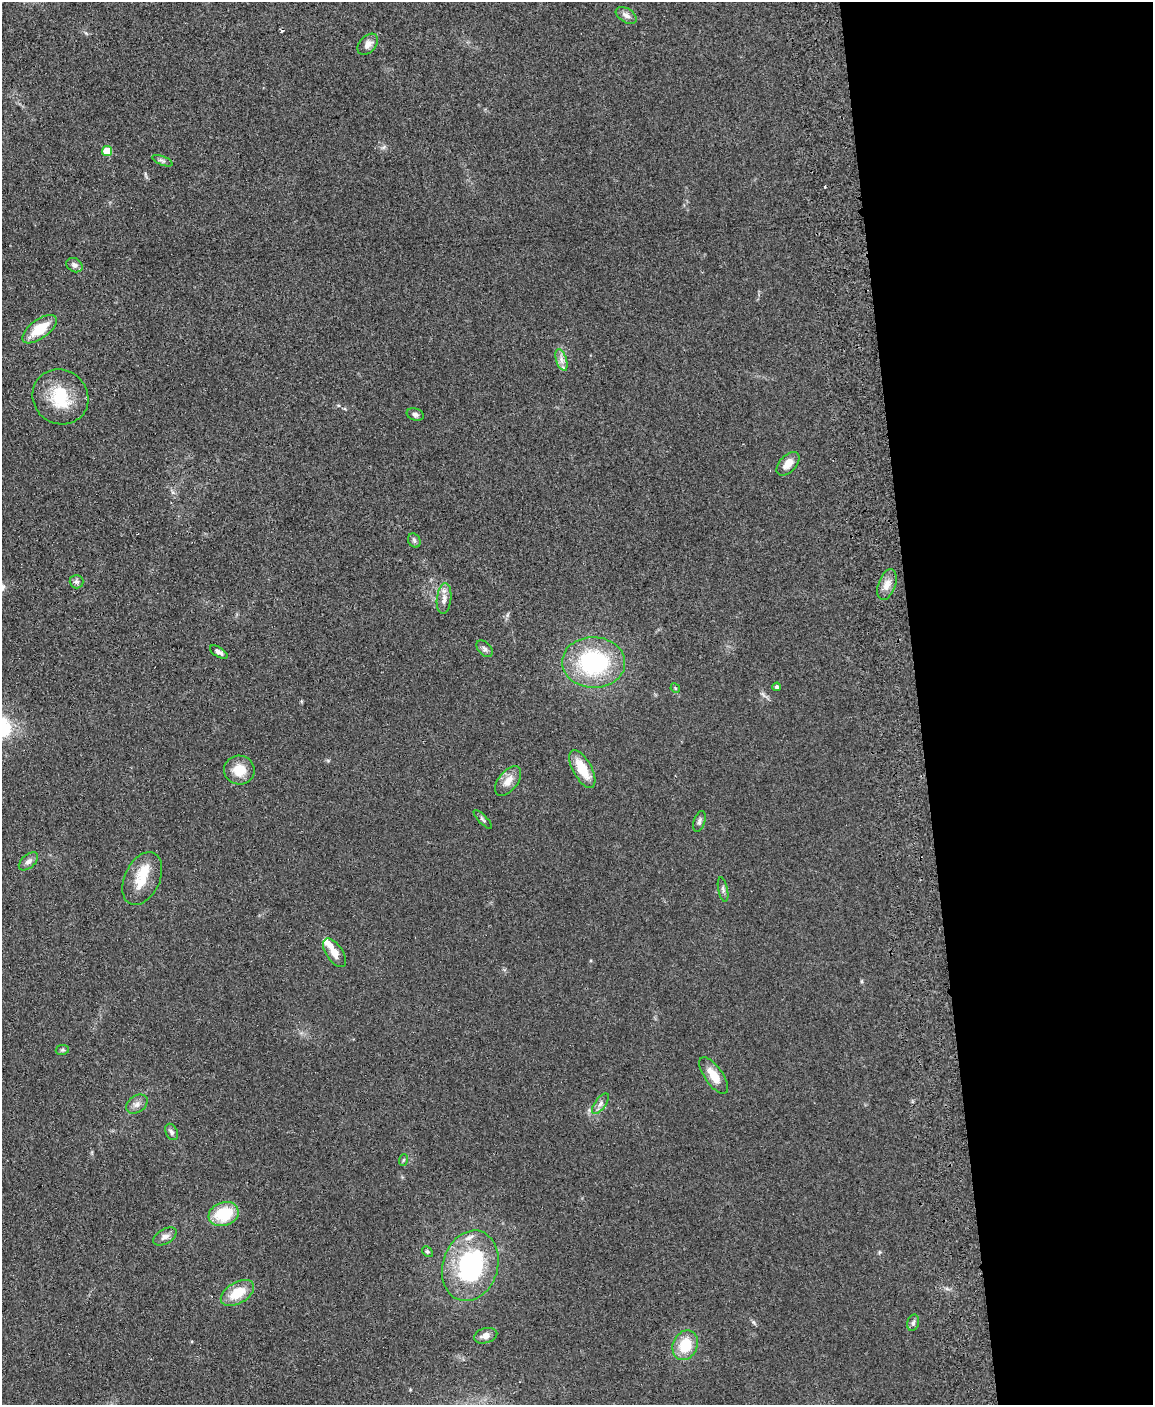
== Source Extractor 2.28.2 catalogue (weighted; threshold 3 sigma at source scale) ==
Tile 8 of 4 x 3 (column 4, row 2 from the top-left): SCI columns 3510-4660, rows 1651-3053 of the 4717 x 4598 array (HDU 1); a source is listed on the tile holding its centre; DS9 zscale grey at full resolution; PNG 1155 x 1407 px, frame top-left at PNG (2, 2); each listed source drawn as its Kron ellipse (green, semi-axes under 4 px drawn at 4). Shown black and unused: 20% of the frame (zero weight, under 2 of 3 exposures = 3% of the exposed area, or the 3 px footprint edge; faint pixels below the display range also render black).
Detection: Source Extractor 2.28.2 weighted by HDU 2 'WHT'; one run over the whole footprint, this tile lists its part. Background 0.0922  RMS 0.0091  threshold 0.0411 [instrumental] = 3 sigma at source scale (4.5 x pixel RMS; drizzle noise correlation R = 1.50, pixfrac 1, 0.05/0.05 arcsec/px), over >= 5 px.
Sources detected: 50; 2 cosmic-ray / hot-pixel residue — neither listed nor drawn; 6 inside a brighter listed object's ellipse — not listed separately; the other 42 listed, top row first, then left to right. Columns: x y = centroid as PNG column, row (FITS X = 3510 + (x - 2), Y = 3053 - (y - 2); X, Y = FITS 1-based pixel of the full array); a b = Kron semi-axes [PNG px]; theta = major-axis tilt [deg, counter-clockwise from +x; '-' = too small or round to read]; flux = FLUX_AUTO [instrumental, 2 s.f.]
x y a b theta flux
626 15 11 7 -33 4.2
368 44 12 8 48 5.4
107 151 5 5 - 26
162 161 11 4 -22 2.2
74 265 8 6 -30 3.6
39 329 20 9 36 25
561 360 11 5 -72 4.3
60 397 28 27 - 36
415 414 8 6 -19 2.5
788 464 14 8 47 8.8
414 540 7 6 - 2.1
77 582 7 6 - 2.7
887 585 16 8 70 7.8
444 599 15 7 83 5.8
485 649 10 6 -46 2.7
219 652 10 5 -33 3.1
594 662 31 25 -2 98
777 687 4 4 - 1.9
675 688 5 4 - 0.96
582 769 21 9 -61 23
239 770 15 14 - 16
508 781 17 9 52 9.5
483 819 12 3 -45 1.5
699 822 11 5 72 2.6
28 861 11 6 41 3.7
142 879 28 17 64 22
723 889 12 4 -78 2.5
335 953 16 8 -56 9.8
62 1050 7 5 10 1.4
714 1076 21 9 -55 14
137 1104 12 8 35 4.8
600 1104 12 5 53 3.6
172 1132 8 6 -64 2.5
403 1160 6 3 70 1.1
224 1214 15 12 19 34
165 1236 13 7 31 4.7
427 1252 6 4 -47 1.4
470 1266 36 27 72 120
237 1293 18 10 31 21
913 1323 8 6 74 2.4
486 1336 12 7 15 5.3
685 1345 15 12 66 25